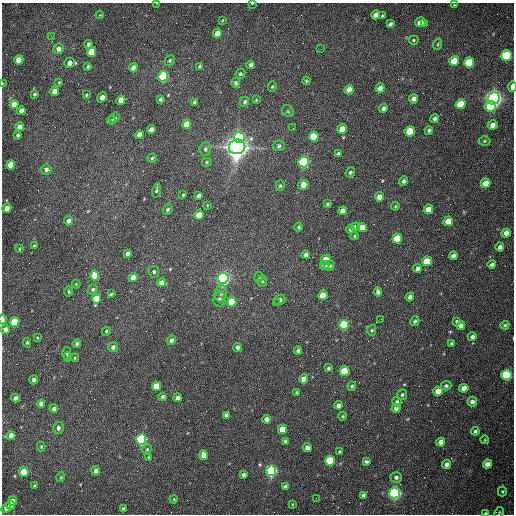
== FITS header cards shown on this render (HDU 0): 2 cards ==
NAXIS1  =                  512 /fastest changing axis
NAXIS2  =                  512 /next to fastest changing axis

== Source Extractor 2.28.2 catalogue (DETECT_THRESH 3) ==
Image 512 x 512 px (HDU 0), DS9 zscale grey, 1 PNG px = 1 image px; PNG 516 x 516 px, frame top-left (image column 1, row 512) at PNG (2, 3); each listed source drawn as its Kron ellipse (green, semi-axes under 4 px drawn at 4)
Background 1540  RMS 23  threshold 70.2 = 3 sigma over >= 5 px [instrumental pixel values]
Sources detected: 223; all 223 listed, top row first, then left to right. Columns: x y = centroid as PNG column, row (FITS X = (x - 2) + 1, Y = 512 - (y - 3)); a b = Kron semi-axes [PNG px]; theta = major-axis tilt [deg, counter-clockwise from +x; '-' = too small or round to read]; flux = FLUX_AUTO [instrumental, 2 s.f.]
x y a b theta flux
157 3 4 2 - 1.0e+03
252 3 3 2 - 1.1e+03
454 5 3 3 - 1.4e+03
100 15 4 4 - 1.3e+03
376 15 5 4 - 1.1e+04
382 16 3 3 - 2.0e+03
223 20 4 2 - 1.2e+03
420 22 5 5 - 1.5e+04
390 24 4 3 - 3.4e+03
424 24 4 3 - 4.1e+03
217 33 5 4 - 1.2e+04
51 36 3 2 - 1.6e+03
414 40 5 4 - 1.9e+03
88 44 4 3 - 4.1e+03
438 44 6 3 72 2.0e+03
58 49 5 5 - 8.9e+03
321 49 2 2 - 6.3e+02
91 52 5 4 - 6.3e+04
506 55 5 5 - 1.4e+05
19 60 5 4 - 3.0e+04
170 60 5 5 - 2.5e+03
454 61 5 4 - 3.3e+04
69 63 5 5 - 1.1e+04
469 63 5 5 - 9.6e+04
251 65 4 3 - 4.2e+03
88 66 4 3 - 2.7e+03
200 66 4 3 - 4.4e+03
133 68 4 4 - 1.0e+04
240 74 5 4 - 2.9e+03
163 76 5 4 - 2.6e+05
306 81 4 4 - 1.6e+03
59 82 3 3 - 1.2e+03
2 83 4 2 - 1.2e+03
236 83 5 4 - 3.4e+03
272 87 5 4 - 1.9e+03
512 87 5 3 - 1.6e+04
380 88 5 4 - 7.8e+03
349 90 5 4 - 1.6e+04
55 91 4 4 - 1.8e+04
34 94 3 3 - 2.6e+03
86 95 3 3 - 1.9e+03
102 97 5 4 - 1.6e+04
160 99 4 3 - 2.6e+03
414 99 5 4 - 7.1e+03
494 99 6 6 - 1.1e+06
121 100 5 4 - 2.0e+04
256 100 4 2 - 1.3e+03
195 102 4 3 - 3.2e+03
245 102 5 4 - 3.5e+03
14 104 4 4 - 2.0e+04
461 104 5 4 - 5.5e+04
490 106 6 5 - 4.5e+04
383 108 4 4 - 4.4e+03
21 111 4 4 - 9.3e+03
288 111 6 5 - 2.5e+03
115 118 5 4 - 2.2e+03
434 118 4 4 - 3.6e+03
112 120 5 3 - 2.1e+03
187 124 5 4 - 2.6e+04
492 125 5 4 - 8.5e+03
20 127 4 4 - 1.2e+04
293 128 2 2 - 6.7e+02
151 129 4 4 - 9.6e+03
342 129 5 4 - 2.3e+04
429 130 4 4 - 3.1e+03
410 131 5 5 - 6.2e+04
18 135 4 3 - 3.1e+03
139 135 4 4 - 1.5e+04
239 137 6 5 - 5.6e+04
314 137 5 4 - 6.9e+04
484 141 6 5 - 2.2e+03
279 146 6 5 - 3.6e+03
237 147 8 7 - 2.1e+06
205 149 7 6 - 4.2e+03
339 154 4 4 - 4.0e+03
152 158 4 4 - 2.3e+03
207 162 5 4 - 2.1e+03
304 162 5 5 - 3.5e+05
11 165 5 4 - 4.3e+04
46 170 5 5 - 4.9e+03
350 172 5 4 - 2.9e+03
403 181 4 3 - 3.8e+03
486 183 5 4 - 2.1e+04
303 185 6 4 33 2.4e+04
280 186 5 4 - 2.5e+03
156 190 7 3 75 2.7e+03
183 195 3 2 - 1.5e+03
199 195 4 3 - 4.5e+03
379 197 5 4 - 1.4e+04
327 204 4 4 - 2.7e+03
207 205 3 2 - 9.3e+02
395 206 4 4 - 1.7e+03
7 208 5 4 - 2.4e+04
428 209 5 4 - 1.9e+04
168 210 5 4 - 3.5e+03
343 211 4 4 - 1.2e+04
199 215 5 4 - 3.5e+04
69 221 5 4 - 8.1e+03
448 221 5 4 - 2.6e+04
299 227 4 4 - 2.4e+03
355 227 5 4 - 6.6e+03
362 228 5 4 - 2.2e+04
351 229 4 4 - 4.6e+03
506 233 5 4 - 1.1e+04
355 236 4 3 - 1.8e+03
397 239 5 4 - 6.6e+04
34 246 3 3 - 2.7e+03
500 247 4 4 - 6.7e+03
19 249 4 3 - 1.3e+03
128 253 4 4 - 5.7e+03
306 255 4 4 - 6.5e+03
453 256 4 4 - 5.8e+03
326 260 5 4 - 2.6e+04
427 261 5 4 - 4.9e+04
325 265 5 4 - 1.3e+04
492 265 4 3 - 3.7e+03
329 266 5 4 - 4.8e+03
417 268 4 4 - 5.4e+03
154 272 6 5 - 3.3e+03
95 275 5 4 - 4.5e+04
259 277 5 4 - 3.5e+03
133 278 4 4 - 1.6e+04
223 278 5 5 - 6.9e+05
262 281 5 4 - 2.3e+03
162 283 4 4 - 1.3e+04
76 284 4 4 - 1.4e+03
93 289 5 5 - 3.4e+03
68 291 5 3 - 1.9e+03
378 292 4 4 - 4.9e+03
221 293 8 6 76 5.9e+03
111 294 4 3 - 2.3e+03
323 295 5 4 - 2.8e+04
410 297 4 4 - 5.7e+03
96 299 5 4 - 4.2e+04
220 299 7 6 - 5.5e+03
280 300 6 5 - 4.8e+03
232 302 5 5 - 3.8e+04
276 303 2 2 - 8.5e+02
2 319 5 2 - 1.2e+04
381 319 2 2 - 9.9e+02
415 321 5 4 - 3.2e+03
456 321 3 3 - 1.4e+03
15 322 5 4 - 8.2e+04
344 325 5 5 - 1.7e+05
505 325 4 4 - 2.1e+03
461 326 4 4 - 8.8e+03
5 329 4 4 - 6.3e+03
372 330 6 4 -89 2.0e+03
106 331 4 4 - 2.8e+03
472 337 4 4 - 4.3e+03
37 338 3 3 - 1.5e+03
171 340 5 4 - 5.7e+03
27 343 5 4 - 2.2e+03
77 343 4 4 - 4.4e+03
452 343 3 3 - 2.4e+03
113 347 5 5 - 6.4e+03
237 347 4 4 - 3.9e+03
298 350 4 4 - 3.7e+03
67 353 6 4 85 2.3e+03
68 357 5 4 - 2.5e+03
75 358 4 3 - 1.7e+03
328 368 4 3 - 2.3e+03
344 371 5 5 - 6.7e+04
507 375 5 5 - 1.6e+05
304 379 4 4 - 1.6e+04
34 380 4 4 - 4.6e+03
156 386 5 4 - 3.4e+04
352 386 5 4 - 2.8e+03
446 386 5 4 - 3.3e+03
464 388 4 4 - 1.1e+04
438 391 5 4 - 1.9e+04
297 392 4 3 - 2.0e+03
402 395 5 5 - 3.8e+03
163 397 4 3 - 4.4e+03
15 398 4 3 - 5.8e+03
178 398 4 4 - 6.6e+03
397 402 5 4 - 3.0e+03
472 402 5 5 - 5.3e+03
41 404 4 4 - 7.1e+03
339 405 4 4 - 6.4e+03
396 408 4 4 - 6.5e+03
54 409 4 4 - 6.3e+03
226 415 4 4 - 5.0e+03
342 416 4 3 - 1.7e+03
267 419 4 4 - 7.9e+03
58 428 6 5 - 6.0e+03
283 429 5 4 - 3.2e+04
475 431 4 4 - 2.9e+03
11 436 4 4 - 1.4e+04
141 440 5 5 - 3.6e+05
484 440 4 3 - 1.2e+03
285 441 4 4 - 2.2e+03
441 442 4 4 - 1.2e+04
41 447 5 4 - 1.9e+03
307 448 4 4 - 1.0e+04
147 449 5 4 - 1.9e+03
340 452 4 3 - 2.0e+03
204 455 5 4 - 2.3e+04
149 457 3 3 - 1.4e+03
330 461 5 5 - 1.1e+05
366 461 4 3 - 2.8e+03
447 464 4 4 - 5.6e+03
487 464 4 4 - 1.0e+04
96 471 5 4 - 6.0e+03
271 471 5 5 - 4.3e+05
24 472 5 4 - 4.9e+04
243 475 4 3 - 3.5e+03
61 477 5 3 - 1.4e+03
396 477 5 5 - 4.7e+03
34 486 3 2 - 1.7e+03
285 487 4 4 - 6.1e+03
502 491 5 4 - 2.0e+03
395 493 5 5 - 5.6e+05
364 495 4 3 - 4.5e+03
316 498 2 2 - 3.3e+03
174 499 4 3 - 1.3e+03
13 501 4 4 - 1.6e+04
292 504 3 2 - 1.1e+03
11 505 4 4 - 1.4e+04
6 508 5 4 - 9.9e+03
123 509 4 3 - 3.0e+03
499 512 6 4 63 1.7e+03
486 513 4 3 - 1.9e+03
At the frame edge (FLAGS 8, measured only in part): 7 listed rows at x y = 157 3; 252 3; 2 83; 512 87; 2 319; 499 512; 486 513